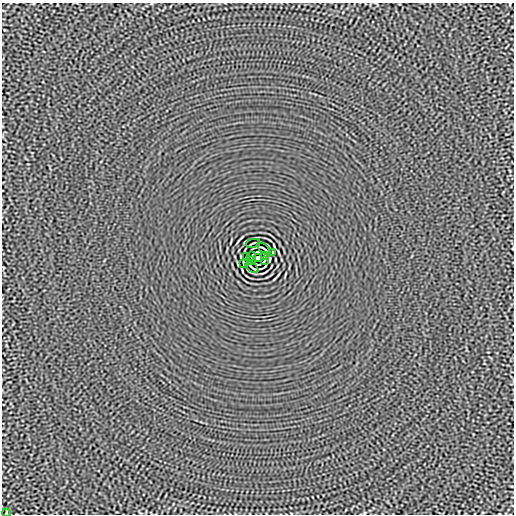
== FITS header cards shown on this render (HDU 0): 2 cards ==
NAXIS1  =                  512
NAXIS2  =                  512

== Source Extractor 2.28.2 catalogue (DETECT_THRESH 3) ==
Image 512 x 512 px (HDU 0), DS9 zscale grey, 1 PNG px = 1 image px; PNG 516 x 516 px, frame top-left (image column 1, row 512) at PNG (2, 3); each listed source drawn as its Kron ellipse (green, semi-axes under 4 px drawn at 4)
Background -5.70e-06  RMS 0.0015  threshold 0.00441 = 3 sigma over >= 5 px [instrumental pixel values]
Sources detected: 14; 2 with non-positive FLUX_AUTO (blend fragments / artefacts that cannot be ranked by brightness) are neither listed nor drawn; the other 12 listed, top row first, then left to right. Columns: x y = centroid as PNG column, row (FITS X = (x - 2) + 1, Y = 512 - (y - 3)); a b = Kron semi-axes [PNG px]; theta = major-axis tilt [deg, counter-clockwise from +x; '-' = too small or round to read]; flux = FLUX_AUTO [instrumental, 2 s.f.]
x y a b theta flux
253 243 7 2 12 0.099
264 249 8 2 -38 0.12
273 253 3 2 - 0.073
251 256 4 2 - 0.072
264 256 4 2 - 0.073
246 257 4 2 - 0.075
258 258 4 4 - 3.7
252 260 3 2 - 0.074
265 260 4 2 - 0.092
243 263 3 2 - 0.073
252 267 8 2 -38 0.12
6 513 4 2 - 0.073
At the frame edge (FLAGS 8, measured only in part): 1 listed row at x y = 6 513
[2 non-positive-flux detections neither listed nor drawn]